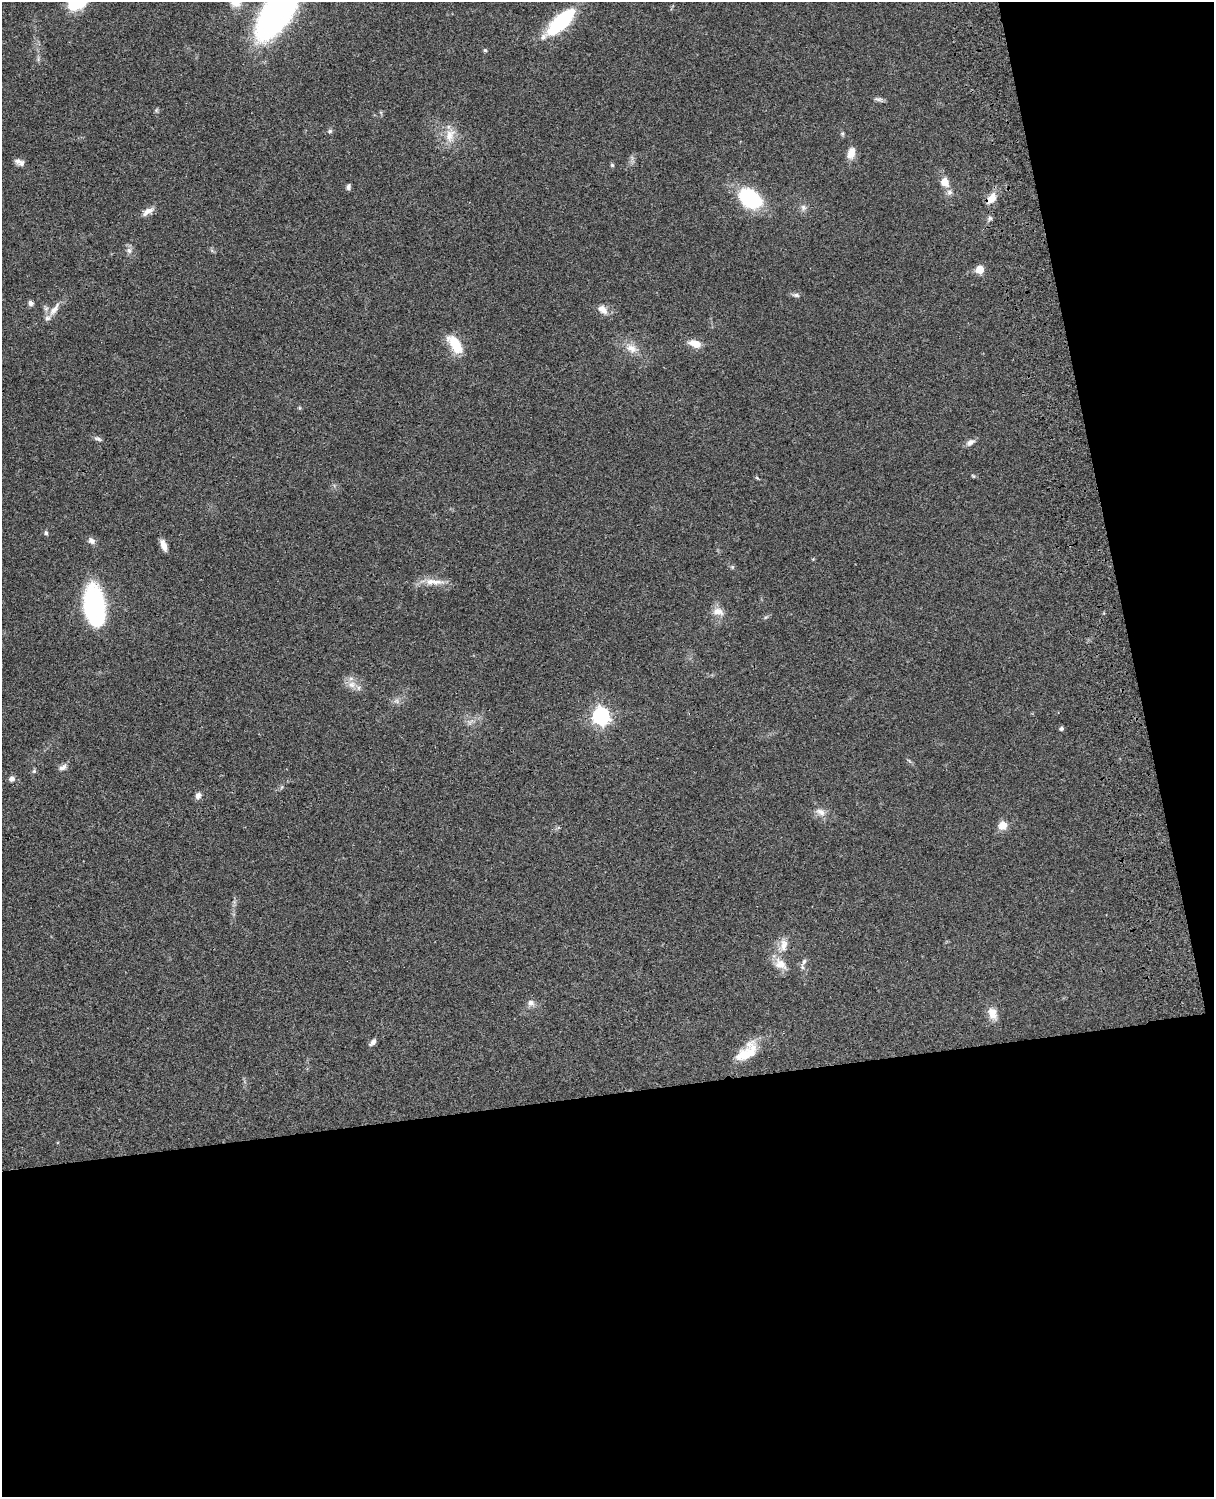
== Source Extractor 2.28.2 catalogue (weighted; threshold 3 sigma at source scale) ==
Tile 12 of 4 x 3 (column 4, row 3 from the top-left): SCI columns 3757-4968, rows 277-1771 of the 5087 x 4927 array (HDU 1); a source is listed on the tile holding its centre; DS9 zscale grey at full resolution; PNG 1216 x 1499 px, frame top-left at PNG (2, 2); no overlay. Shown black and unused: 33% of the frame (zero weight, under 3 of 4 exposures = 6% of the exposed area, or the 3 px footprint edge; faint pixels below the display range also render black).
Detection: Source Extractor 2.28.2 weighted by HDU 2 'WHT'; one run over the whole footprint, this tile lists its part. Background 0.0774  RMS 0.0058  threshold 0.0263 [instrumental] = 3 sigma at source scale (4.5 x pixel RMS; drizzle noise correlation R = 1.50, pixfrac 1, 0.05/0.05 arcsec/px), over >= 5 px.
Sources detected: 57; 3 inside a brighter listed object's ellipse — not listed separately; the other 54 listed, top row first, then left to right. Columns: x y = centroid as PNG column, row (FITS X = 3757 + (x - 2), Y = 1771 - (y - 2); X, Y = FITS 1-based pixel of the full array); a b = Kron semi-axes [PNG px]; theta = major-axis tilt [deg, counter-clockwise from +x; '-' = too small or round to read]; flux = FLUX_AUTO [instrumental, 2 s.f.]
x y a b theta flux
235 2 16 13 -36 7.3
278 11 43 19 58 280
560 22 41 14 43 38
485 50 5 4 - 0.74
878 99 15 4 -9 1.6
330 131 6 5 - 1.1
450 135 19 12 72 8.3
851 153 15 9 72 5.4
18 161 9 7 7 2.1
612 165 5 5 - 0.74
945 182 11 9 -69 5.9
348 187 7 5 88 1.5
950 192 8 7 - 2.2
750 198 19 13 -34 55
991 199 16 9 50 5.9
803 207 9 7 -59 2.1
148 211 17 7 34 3.7
129 251 8 6 -68 2
980 269 5 5 - 16
796 295 8 5 -9 1.5
31 303 7 6 - 1.8
54 309 21 8 52 5.3
601 309 11 9 58 3.4
455 344 25 12 -57 13
695 344 13 7 -17 7
632 348 16 11 -29 6
299 408 5 3 - 0.63
98 439 10 5 -22 1.5
970 442 12 7 32 2.6
973 476 7 3 -53 0.61
757 478 6 3 -37 0.64
46 533 6 4 -76 0.98
91 540 11 7 -45 2.1
163 545 14 6 -69 3.9
434 582 32 7 -3 7.2
94 606 36 16 -82 98
718 612 14 10 -7 4.9
352 684 12 9 -11 4.6
396 701 7 6 - 1.7
601 716 7 7 - 210
1061 728 4 4 - 1.4
62 767 11 6 35 2.5
34 771 5 5 - 0.97
12 779 7 6 - 2.3
198 795 8 7 - 2.3
821 812 14 9 -32 3.9
1003 825 9 9 - 6.3
784 945 20 9 84 5.7
804 961 11 6 63 2
780 964 18 13 -35 6.9
531 1003 9 8 - 2.7
992 1013 16 11 -72 5.8
373 1042 8 5 44 2.2
747 1052 33 15 42 15
Overlapping masked pixels (flux is a lower limit): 1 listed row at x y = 991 199
Isophote crosses this tile's border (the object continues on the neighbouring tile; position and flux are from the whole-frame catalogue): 2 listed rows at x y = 235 2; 278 11